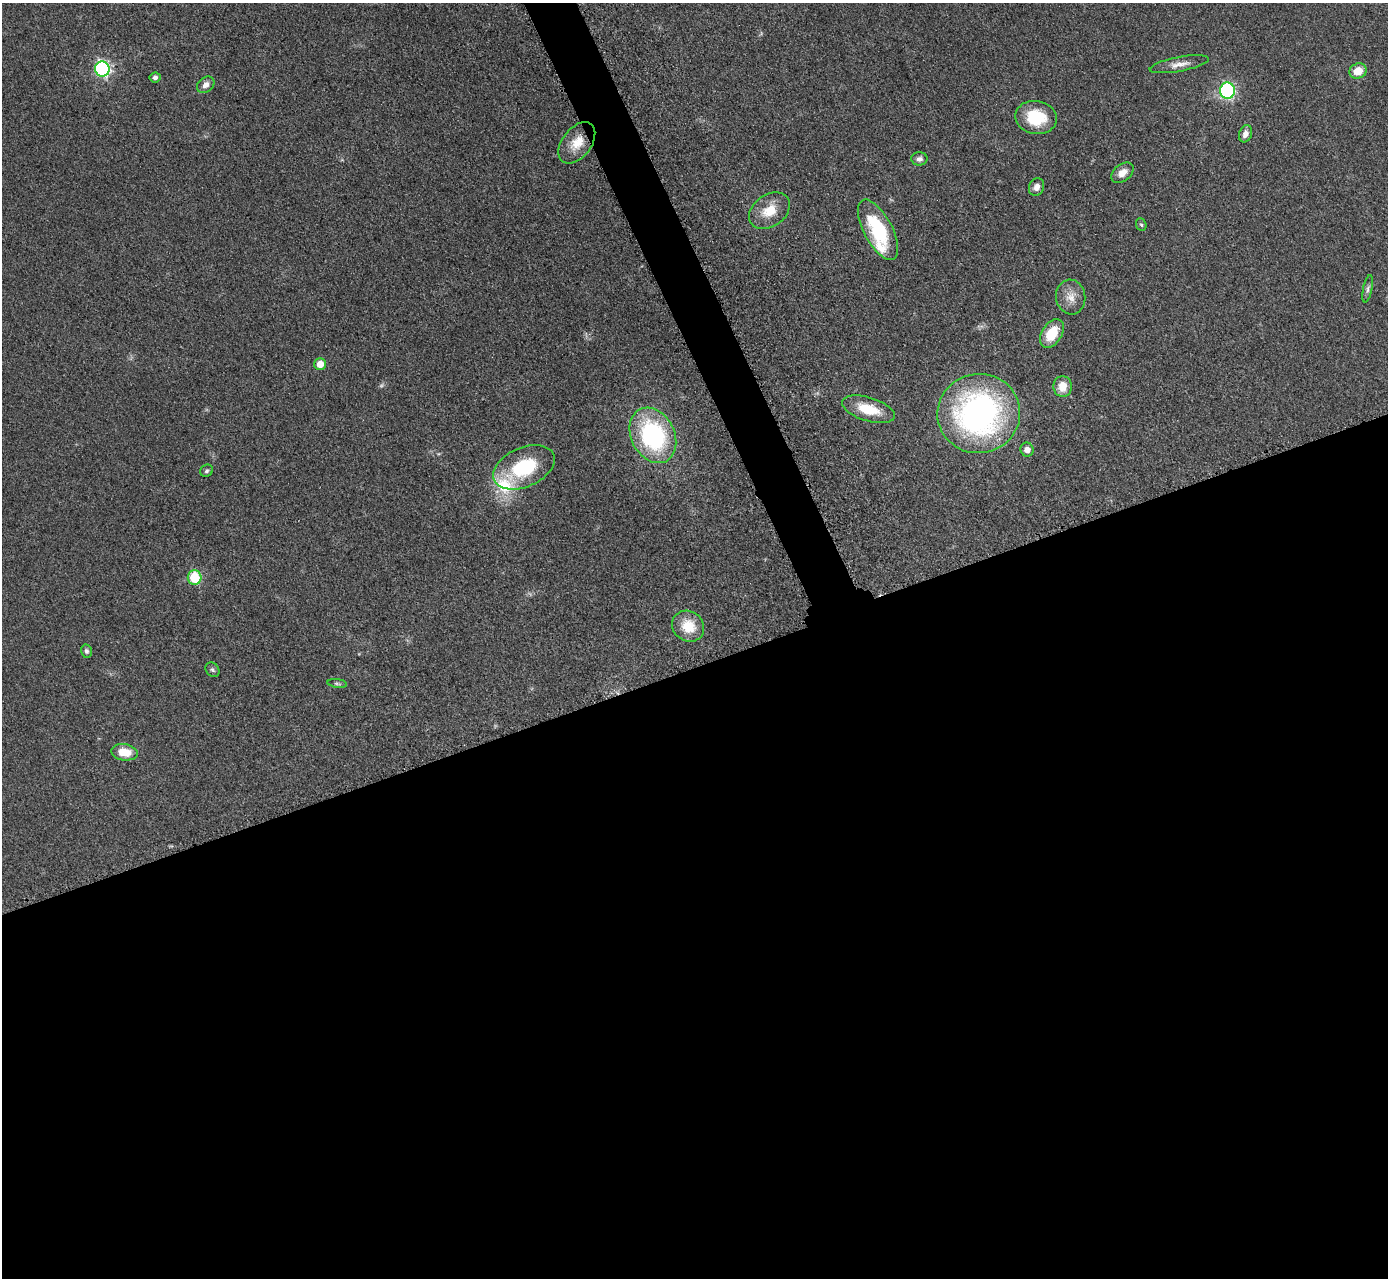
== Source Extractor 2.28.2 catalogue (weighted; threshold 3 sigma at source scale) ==
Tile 15 of 4 x 4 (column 3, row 4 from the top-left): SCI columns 2789-4174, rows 295-1570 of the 5624 x 5584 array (HDU 1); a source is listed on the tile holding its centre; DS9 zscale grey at full resolution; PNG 1390 x 1280 px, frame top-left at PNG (2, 3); each listed source drawn as its Kron ellipse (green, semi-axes under 4 px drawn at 4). Shown black and unused: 50% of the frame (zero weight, under 3 of 5 exposures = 4% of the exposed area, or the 3 px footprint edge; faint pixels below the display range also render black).
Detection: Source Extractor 2.28.2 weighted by HDU 2 'WHT'; one run over the whole footprint, this tile lists its part. Background 0.0524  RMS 0.0056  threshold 0.0251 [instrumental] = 3 sigma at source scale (4.5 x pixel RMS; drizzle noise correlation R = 1.50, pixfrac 1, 0.05/0.05 arcsec/px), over >= 5 px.
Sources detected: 35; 1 too faint to see at this stretch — neither listed nor drawn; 2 inside a brighter listed object's ellipse — not listed separately; the other 32 listed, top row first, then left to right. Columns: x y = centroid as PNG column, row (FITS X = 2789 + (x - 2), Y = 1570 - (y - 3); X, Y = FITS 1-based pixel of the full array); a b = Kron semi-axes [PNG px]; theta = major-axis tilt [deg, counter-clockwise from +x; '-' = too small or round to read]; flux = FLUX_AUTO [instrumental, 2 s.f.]
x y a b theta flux
1179 64 30 7 11 5.4
102 69 7 7 - 120
1358 71 9 7 25 9
155 77 5 5 - 1.6
206 85 9 7 37 3.4
1227 91 8 7 - 88
1036 118 21 16 -11 24
1245 134 9 6 69 3.1
577 143 23 14 53 12
919 159 8 6 0 2.4
1122 173 12 8 40 5.5
1037 187 9 7 68 3.2
769 211 22 16 35 13
1141 225 6 5 - 0.94
878 230 33 14 -62 34
1368 289 14 4 78 1.9
1071 297 17 14 -82 7.3
1052 334 16 10 57 16
320 364 6 6 - 7.6
1063 387 10 9 - 9.1
868 409 27 11 -17 17
979 413 41 39 8 170
653 435 29 21 -62 80
1027 450 7 6 - 4
524 467 32 19 24 37
207 471 7 6 - 1.2
195 577 7 7 - 27
688 626 17 14 -36 15
86 651 7 5 -75 1.5
212 670 8 6 -50 1.3
337 683 10 4 -7 1
124 752 13 8 -8 10